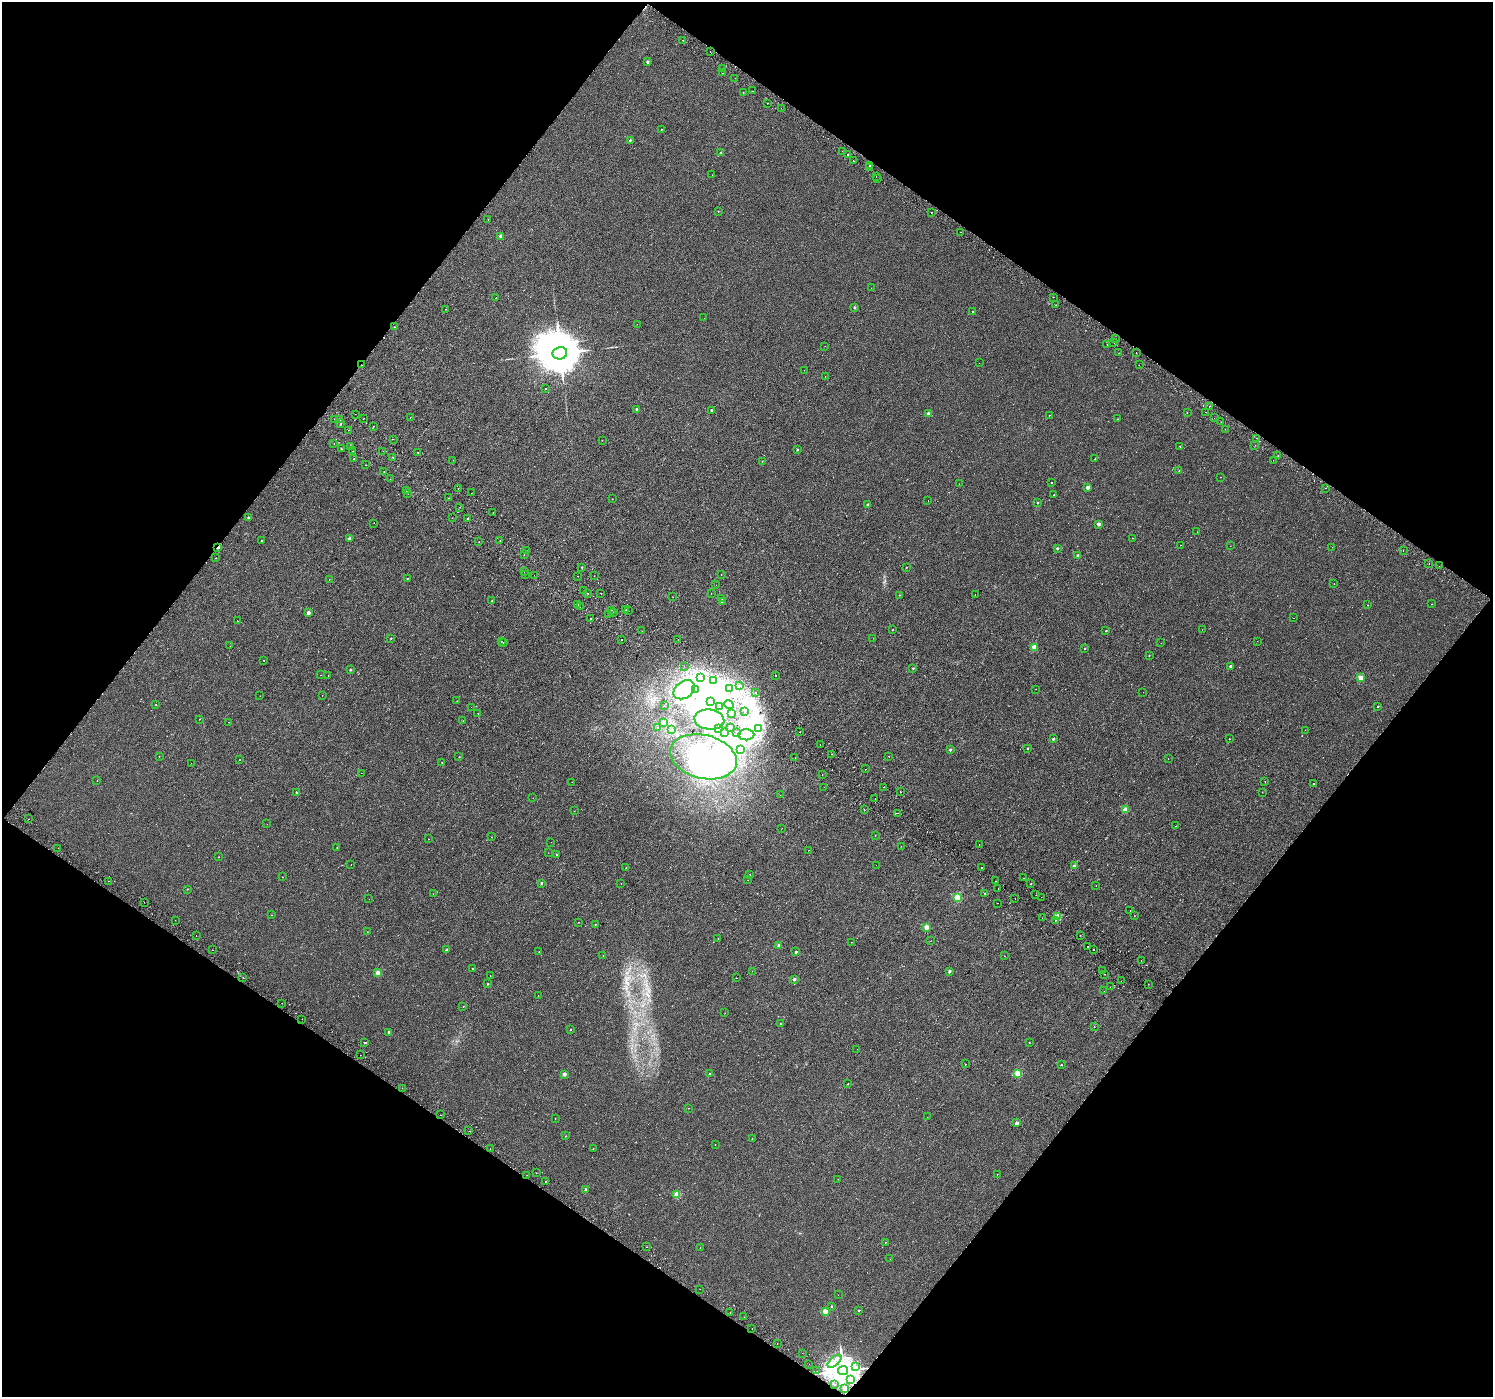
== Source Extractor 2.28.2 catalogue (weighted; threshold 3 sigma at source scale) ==
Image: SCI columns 44-6004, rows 295-5872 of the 6041 x 6101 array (HDU 1 of 3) = the unmasked area's bounding box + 8 px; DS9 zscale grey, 4 x 4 block average (1 PNG px = mean of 4 x 4 image px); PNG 1495 x 1399 px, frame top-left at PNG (2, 2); each listed source drawn as its Kron ellipse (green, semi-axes under 4 px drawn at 4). Shown black and unused: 49% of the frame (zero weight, under 2 of 3 exposures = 3% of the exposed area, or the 3 px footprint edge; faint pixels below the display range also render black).
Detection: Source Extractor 2.28.2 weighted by HDU 2 'WHT'. Background 0.00314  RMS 0.0036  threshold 0.016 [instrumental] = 3 sigma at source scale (4.5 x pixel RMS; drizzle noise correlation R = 1.50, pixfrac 1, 0.0396/0.0396 arcsec/px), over >= 5 px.
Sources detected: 482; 29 inside a brighter object's white glare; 38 cosmic-ray / hot-pixel residue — neither listed nor drawn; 5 coinciding with a brighter row at this scale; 4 inside a brighter listed object's ellipse — not listed separately; the other 406 listed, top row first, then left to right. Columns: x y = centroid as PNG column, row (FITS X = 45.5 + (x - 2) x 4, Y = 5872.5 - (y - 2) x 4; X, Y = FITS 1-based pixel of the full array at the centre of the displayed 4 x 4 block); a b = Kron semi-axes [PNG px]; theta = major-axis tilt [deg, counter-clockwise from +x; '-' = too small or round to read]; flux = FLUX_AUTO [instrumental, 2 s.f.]
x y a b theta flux
682 40 2 2 - 1.7
710 51 2 2 - 0.32
647 62 2 2 - 6.8
723 68 2 2 - 1.3
723 73 2 2 - 3.5
735 78 2 2 - 0.44
753 91 2 2 - 2.6
743 92 2 2 - 0.93
767 103 2 2 - 6.2
781 108 2 2 - 0.78
661 129 2 2 - 0.73
630 140 2 2 - 3.5
842 151 2 2 - 1.4
721 153 2 2 - 7.3
847 154 2 2 - 3.6
853 161 2 2 - 1.7
870 165 2 2 - 1.6
869 168 2 2 - 0.7
712 175 2 2 - 0.31
876 177 2 2 - 1.4
877 179 2 2 - 0.34
718 211 2 2 - 0.97
931 213 2 2 - 0.72
488 219 2 2 - 2.3
961 232 2 2 - 4.4
501 236 2 2 - 19
871 288 2 2 - 0.32
1054 297 2 2 - 2.9
496 298 2 2 - 1.3
1056 305 2 2 - 0.77
854 307 2 2 - 4.7
446 309 2 2 - 0.52
972 311 2 2 - 1.1
704 318 2 2 - 0.9
637 324 2 2 - 0.88
394 327 2 2 - 1.9
1115 338 2 2 - 1.1
1114 343 2 2 - 3.2
1107 344 2 2 - 0.39
825 346 2 2 - 0.51
560 353 7 6 - 9600
1119 353 2 2 - 2.3
1136 353 2 2 - 1.9
979 363 2 2 - 1.5
361 365 2 2 - 3.2
1139 365 2 2 - 0.37
804 370 2 2 - 0.74
825 376 2 2 - 1.3
545 389 2 2 - 0.63
1209 406 2 2 - 6.1
637 409 2 2 - 12
711 410 2 2 - 4.8
1206 412 2 2 - 0.7
1187 413 2 2 - 0.63
355 414 2 2 - 0.54
929 414 2 2 - 14
1049 415 2 2 - 1
410 417 2 2 - 0.71
364 418 2 2 - 0.47
1214 418 2 2 - 1.1
334 419 2 2 - 0.39
1117 419 2 2 - 0.68
340 420 2 2 - 2.5
1221 422 2 2 - 2
341 424 2 2 - 1.2
373 427 2 2 - 4.9
1225 429 2 2 - 0.46
348 430 2 2 - 0.31
1257 438 2 2 - 0.83
394 439 2 2 - 0.51
602 440 2 2 - 0.44
334 443 2 2 - 0.75
1255 445 2 2 - 0.41
351 446 2 2 - 0.66
1180 446 2 2 - 0.79
341 449 2 2 - 2.3
797 450 2 2 - 3.3
352 451 2 2 - 1.7
383 451 2 2 - 0.54
418 452 2 2 - 1.2
1278 456 2 2 - 0.85
393 458 2 2 - 3.3
354 459 2 2 - 2.1
1095 459 2 2 - 0.89
453 460 2 2 - 0.4
1273 460 2 2 - 0.36
762 461 2 2 - 1.1
365 465 2 2 - 0.6
1179 471 2 2 - 0.95
384 472 2 2 - 1.5
1220 477 2 2 - 0.57
390 479 2 2 - 1.5
1051 483 2 2 - 1.7
959 484 2 2 - 0.43
1088 487 2 2 - 20
458 488 2 2 - 3.6
1326 488 2 2 - 17
406 491 2 2 - 2.7
408 493 2 2 - 2.6
471 493 2 2 - 0.88
1053 495 2 2 - 0.72
449 498 2 2 - 0.79
612 499 2 2 - 0.42
928 500 2 2 - 0.49
1038 503 2 2 - 1.5
868 505 2 2 - 14
460 507 2 2 - 3
493 512 2 2 - 2.4
248 518 2 2 - 6.1
452 518 2 2 - 0.61
468 519 2 2 - 2
374 523 2 2 - 2.7
1099 524 2 2 - 15
1197 532 2 2 - 0.49
1133 538 2 2 - 0.51
350 539 2 2 - 13
500 540 2 2 - 0.8
261 541 2 2 - 2.6
479 541 2 2 - 1.5
1180 545 2 2 - 0.66
1230 546 2 2 - 0.25
218 547 2 2 - 11
1332 547 2 2 - 0.34
1057 548 2 2 - 6.1
526 550 2 2 - 1.1
1403 551 2 2 - 2.4
524 555 2 2 - 0.46
1078 556 2 2 - 11
216 558 2 2 - 2.9
1429 563 2 2 - 0.65
1439 566 2 2 - 1.4
582 567 2 2 - 1.3
906 567 2 2 - 0.88
524 572 2 2 - 3.1
526 574 2 2 - 1.2
534 575 2 2 - 0.36
721 575 2 2 - 2.1
578 576 2 2 - 4.4
594 576 2 2 - 0.45
407 578 2 2 - 2
329 579 2 2 - 0.56
1334 584 2 2 - 0.45
716 585 2 2 - 0.28
583 590 2 2 - 1.4
601 593 2 2 - 56
588 594 2 2 - 4.2
711 594 2 2 - 0.26
899 595 2 2 - 0.81
975 595 2 2 - 1.5
673 597 2 2 - 0.41
722 599 2 2 - 0.9
491 601 2 2 - 1.2
722 601 2 2 - 4.1
1431 604 2 2 - 0.63
577 605 2 2 - 6
1367 605 2 2 - 1.2
580 606 2 2 - 1.1
611 610 2 2 - 3
626 610 2 2 - 0.47
628 611 2 2 - 2.5
308 613 2 2 - 21
614 613 2 2 - 0.62
608 614 2 2 - 0.66
590 618 2 2 - 7
1294 618 2 2 - 0.35
237 621 2 2 - 1.1
1202 629 2 2 - 1.1
892 630 2 2 - 1.9
642 631 2 2 - 0.33
1106 631 2 2 - 2.5
391 638 2 2 - 1.7
873 638 2 2 - 0.41
621 639 2 2 - 1.5
678 639 2 2 - 0.97
501 641 2 2 - 0.69
1257 641 2 2 - 0.69
503 643 2 2 - 1.1
1161 643 2 2 - 0.4
230 646 2 2 - 0.44
1034 647 2 2 - 53
1084 649 2 2 - 2.5
1149 656 2 2 - 0.39
264 660 2 2 - 2.9
684 666 2 2 - 0.41
1230 666 2 2 - 6.7
913 668 2 2 - 2.3
351 670 2 2 - 3.2
321 675 2 2 - 0.37
776 675 2 2 - 0.86
328 676 2 2 - 0.34
701 678 3 3 - 3.6
1361 678 2 2 - 46
714 680 2 2 - 8.1
739 685 2 2 - 0.73
729 688 3 3 - 3
696 689 2 2 - 3.1
1036 689 2 2 - 0.65
684 690 12 8 35 39
1143 692 2 2 - 0.32
756 693 2 2 - 1.7
322 695 2 2 - 0.51
260 696 2 2 - 0.33
457 701 2 2 - 0.31
711 701 2 2 - 0.32
729 704 5 2 - 4.5
156 705 2 2 - 1.1
664 706 2 2 - 0.46
719 706 2 2 - 1.5
471 707 2 2 - 0.36
1378 707 2 2 - 3.1
744 712 2 2 - 0.56
478 714 2 2 - 0.66
732 714 2 2 - 2.5
199 719 2 2 - 0.97
709 720 15 10 -5 89
463 721 2 2 - 0.39
229 722 2 2 - 0.44
664 723 4 3 - 3.6
657 727 2 2 - 0.43
730 728 2 2 - 0.41
718 729 2 2 - 2.3
758 729 3 2 - 2
671 730 2 2 - 1.1
1305 730 2 2 - 1.5
736 732 2 2 - 0.8
800 732 2 2 - 0.37
725 733 2 2 - 1.4
746 735 8 5 0 17
1053 739 2 2 - 7.1
1229 739 2 2 - 0.42
820 745 2 2 - 0.94
1027 748 2 2 - 2.8
741 750 2 2 - 1.1
950 750 2 2 - 5.3
831 754 2 2 - 1.1
159 756 2 2 - 2.5
889 756 2 2 - 3.6
459 757 2 2 - 1.4
703 757 34 22 -14 190
795 757 2 2 - 0.39
1168 759 2 2 - 0.65
239 760 2 2 - 0.48
191 763 2 2 - 0.27
442 763 2 2 - 0.4
866 769 2 2 - 7.1
361 773 2 2 - 1.3
822 774 2 2 - 0.7
97 781 2 2 - 0.52
1265 781 2 2 - 3.2
572 782 2 2 - 0.4
1313 784 2 2 - 2
824 787 2 2 - 0.38
884 787 2 2 - 3.3
296 792 2 2 - 3.4
900 792 2 2 - 0.87
1262 792 2 2 - 0.99
780 795 2 2 - 0.34
533 798 2 2 - 0.22
875 798 2 2 - 0.9
864 809 2 2 - 0.79
1125 810 2 2 - 46
574 811 2 2 - 0.39
897 813 2 2 - 2.7
28 819 2 2 - 1.2
267 824 2 2 - 0.61
1176 826 2 2 - 1.1
782 828 2 2 - 0.29
875 835 2 2 - 0.31
491 837 2 2 - 0.44
428 839 2 2 - 0.58
551 842 2 2 - 1.5
979 845 2 2 - 0.5
901 846 2 2 - 0.38
337 847 2 2 - 0.49
58 848 2 2 - 0.41
809 850 2 2 - 0.37
548 853 2 2 - 0.63
557 854 2 2 - 2.1
219 857 2 2 - 0.78
351 865 2 2 - 0.31
876 865 2 2 - 0.41
1074 866 2 2 - 14
982 867 2 2 - 2.3
626 868 2 2 - 0.76
750 875 2 2 - 1.6
282 877 2 2 - 0.48
1023 878 2 2 - 0.77
748 880 2 2 - 1.3
108 881 2 2 - 3
995 881 2 2 - 4
541 883 2 2 - 4.6
621 883 2 2 - 0.95
1031 884 2 2 - 17
1096 886 2 2 - 0.37
187 889 2 2 - 0.93
998 889 2 2 - 0.71
984 893 2 2 - 0.76
433 894 2 2 - 0.36
1036 895 2 2 - 1.2
1041 897 2 2 - 0.97
957 898 2 2 - 98
1015 898 2 2 - 2.7
369 899 2 2 - 0.32
144 902 2 2 - 0.41
997 903 2 2 - 1.2
1130 910 2 2 - 0.53
272 915 2 2 - 0.39
1134 916 2 2 - 0.57
1058 917 2 2 - 68
1042 918 2 2 - 0.64
175 920 2 2 - 0.8
1056 920 2 2 - 2
579 922 2 2 - 0.67
595 924 2 2 - 1.6
926 927 2 2 - 49
367 932 2 2 - 0.56
1080 935 2 2 - 0.33
196 936 2 2 - 2.7
718 938 2 2 - 0.53
930 941 2 2 - 0.37
852 942 2 2 - 0.49
778 945 2 2 - 6
1087 947 2 2 - 2
212 950 2 2 - 2.1
446 950 2 2 - 3.3
1094 950 2 2 - 5.6
539 952 2 2 - 1.4
796 952 2 2 - 7.8
603 956 2 2 - 0.3
1004 956 2 2 - 0.63
1141 960 2 2 - 1.2
473 969 2 2 - 1.1
752 971 2 2 - 1
949 971 2 2 - 8.6
1103 971 2 2 - 0.48
378 973 2 2 - 31
1105 974 2 2 - 8.5
490 975 2 2 - 0.5
243 978 2 2 - 9.2
737 978 2 2 - 0.44
794 979 2 2 - 12
1121 981 2 2 - 0.27
488 984 2 2 - 2.3
1148 984 2 2 - 0.55
1110 987 2 2 - 0.31
1104 991 2 2 - 2
538 995 2 2 - 0.41
282 1003 2 2 - 2.8
463 1007 2 2 - 0.89
725 1013 2 2 - 0.47
302 1019 2 2 - 0.52
780 1024 2 2 - 0.83
1094 1026 2 2 - 6.6
570 1030 2 2 - 1.1
389 1032 2 2 - 9.9
365 1043 2 2 - 2.7
1029 1043 2 2 - 0.58
857 1049 2 2 - 0.37
360 1055 2 2 - 0.47
966 1064 2 2 - 3.5
1061 1065 2 2 - 1.7
1018 1073 2 2 - 90
564 1074 2 2 - 18
710 1074 2 2 - 2.6
848 1084 2 2 - 1.4
402 1088 2 2 - 1.3
689 1108 2 2 - 0.55
441 1115 2 2 - 0.71
927 1117 2 2 - 0.52
555 1119 2 2 - 0.47
1016 1123 2 2 - 13
469 1131 2 2 - 3
566 1136 2 2 - 1
752 1139 2 2 - 1.6
715 1145 2 2 - 0.39
490 1148 2 2 - 0.42
593 1149 2 2 - 0.51
536 1173 2 2 - 0.88
997 1174 2 2 - 0.52
527 1175 2 2 - 0.5
838 1179 2 2 - 0.41
545 1182 2 2 - 0.65
585 1189 2 2 - 6.3
677 1195 2 2 - 64
885 1242 2 2 - 0.72
647 1247 2 2 - 0.41
700 1247 2 2 - 0.51
890 1259 2 2 - 0.42
700 1289 2 2 - 0.93
838 1295 2 2 - 0.37
832 1306 2 2 - 3.3
859 1310 2 2 - 3
730 1312 2 2 - 3.2
825 1312 2 2 - 52
744 1317 2 2 - 3.4
752 1328 2 2 - 1.8
777 1343 2 2 - 0.36
802 1353 2 2 - 0.66
834 1361 8 2 42 7
809 1364 2 2 - 0.45
855 1366 3 2 - 2.1
843 1370 5 4 - 4900
817 1371 2 2 - 0.28
851 1379 4 2 - 2.2
834 1384 2 2 - 14
845 1389 2 2 - 0.99
Overlapping masked pixels (flux is a lower limit): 3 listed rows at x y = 361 365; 218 547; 843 1370
Diffuse or blended objects may show on this block-average render without a row.